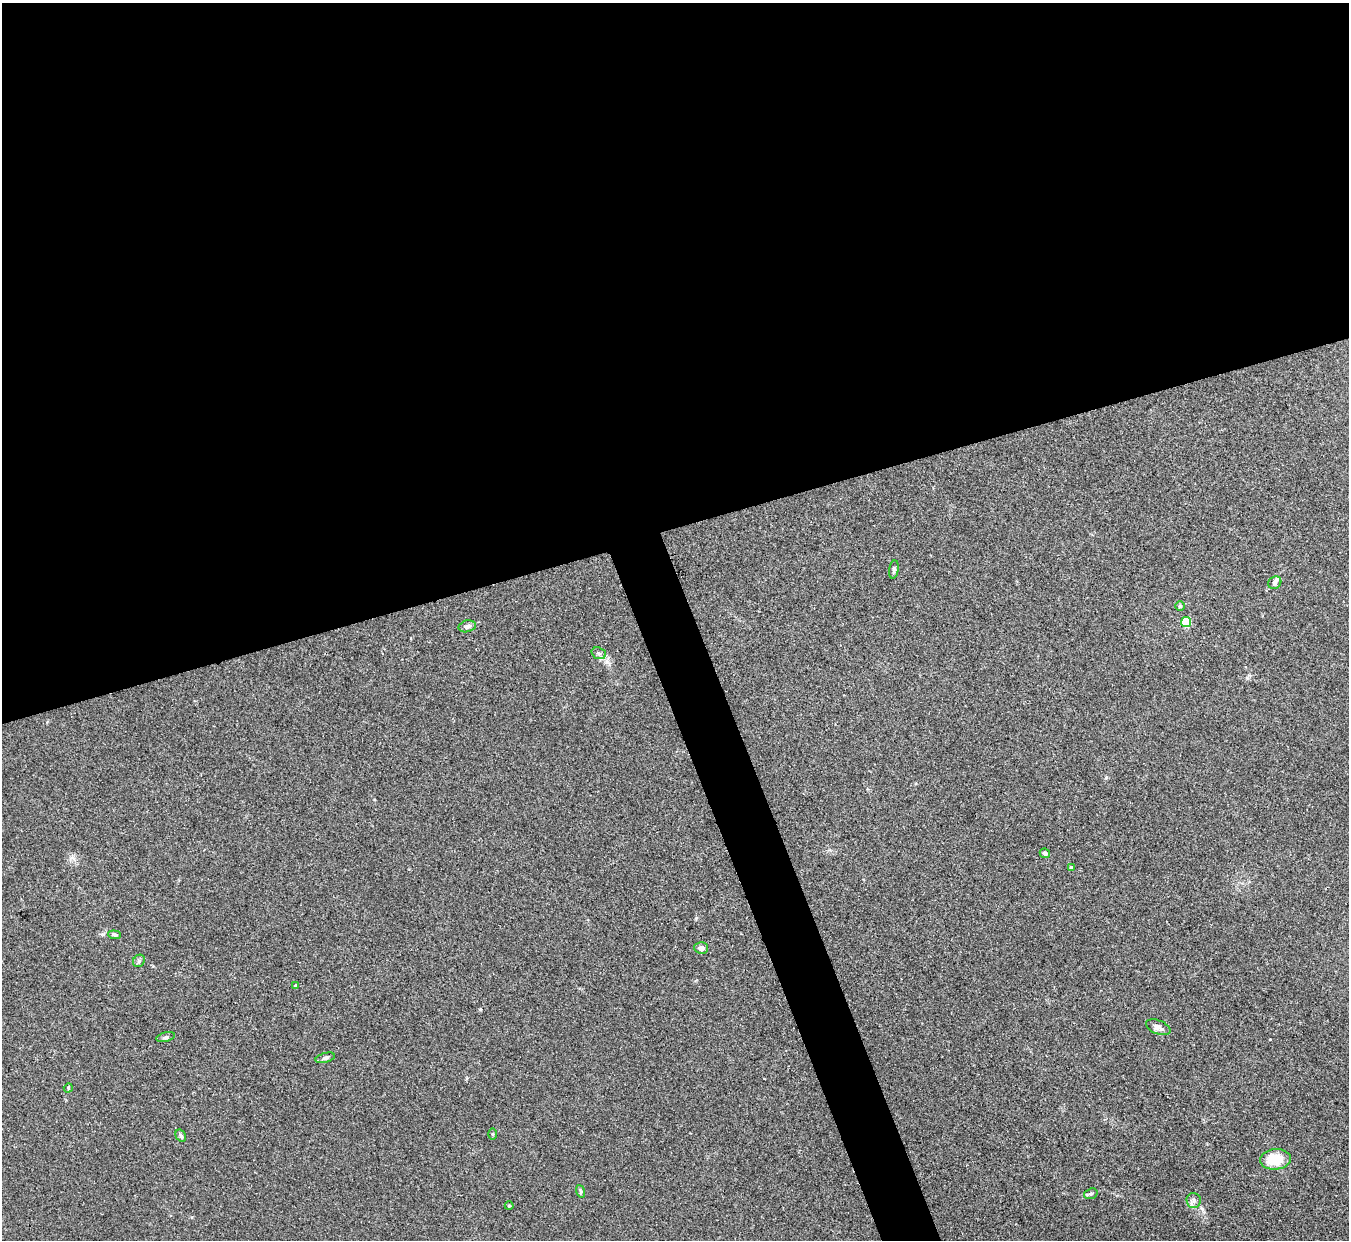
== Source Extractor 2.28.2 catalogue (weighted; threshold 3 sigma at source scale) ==
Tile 2 of 4 x 4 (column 2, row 1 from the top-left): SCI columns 1347-2693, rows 3861-5098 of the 5386 x 5370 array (HDU 1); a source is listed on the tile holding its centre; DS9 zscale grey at full resolution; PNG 1351 x 1242 px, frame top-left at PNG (2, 3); each listed source drawn as its Kron ellipse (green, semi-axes under 4 px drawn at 4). Shown black and unused: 45% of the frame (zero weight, under 2 of 3 exposures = <1% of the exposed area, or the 3 px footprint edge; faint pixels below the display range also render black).
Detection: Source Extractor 2.28.2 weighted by HDU 2 'WHT'; one run over the whole footprint, this tile lists its part. Background 0.0766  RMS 0.0068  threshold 0.0306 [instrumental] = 3 sigma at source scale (4.5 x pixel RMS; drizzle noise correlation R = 1.50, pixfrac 1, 0.05/0.05 arcsec/px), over >= 5 px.
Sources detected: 24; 1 inside a brighter listed object's ellipse — not listed separately; the other 23 listed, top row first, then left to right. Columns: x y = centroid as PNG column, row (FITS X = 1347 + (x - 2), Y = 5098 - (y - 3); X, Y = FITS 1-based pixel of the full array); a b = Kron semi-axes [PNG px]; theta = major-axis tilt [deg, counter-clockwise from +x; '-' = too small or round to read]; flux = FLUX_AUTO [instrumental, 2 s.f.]
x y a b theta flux
894 569 9 4 81 1.4
1275 583 7 6 - 1.6
1180 606 4 4 - 0.92
1186 622 5 5 - 34
467 626 9 6 13 2.6
599 653 7 5 -19 1.7
1045 853 5 4 - 1.4
1071 868 4 3 - 1.7
115 935 6 4 -5 1.1
701 948 7 5 -2 2.8
139 961 7 5 46 1.3
295 986 3 3 - 2.4
1158 1027 13 7 -23 3.7
166 1037 10 4 13 1.6
325 1058 10 5 15 1.6
68 1088 5 3 - 0.71
493 1134 5 3 - 0.69
181 1136 6 5 - 1.3
1275 1159 15 10 6 19
580 1191 6 4 -71 0.88
1091 1194 7 5 20 1.3
1194 1200 7 7 - 2.2
509 1206 4 4 - 0.7